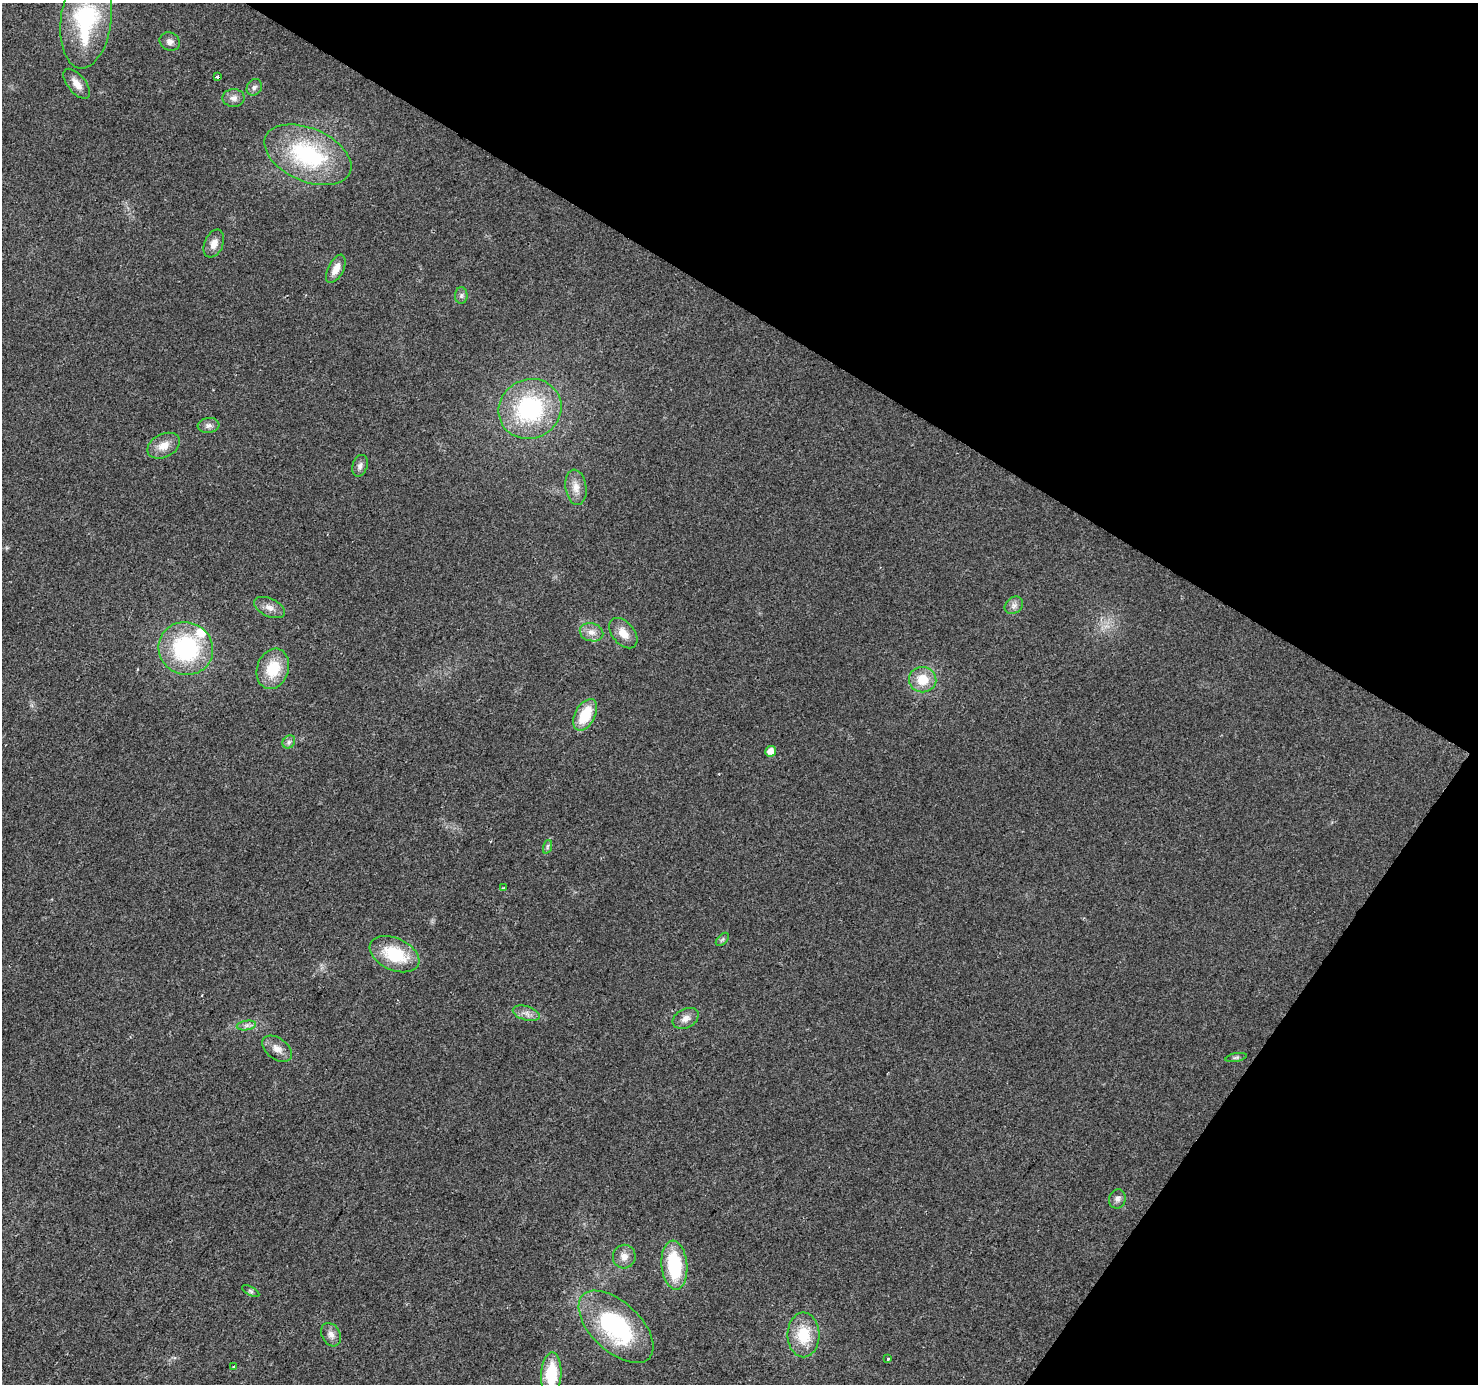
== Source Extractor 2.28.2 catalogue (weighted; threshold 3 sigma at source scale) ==
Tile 8 of 4 x 4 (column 4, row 2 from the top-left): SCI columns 4429-5904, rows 2954-4335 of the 5910 x 5972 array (HDU 1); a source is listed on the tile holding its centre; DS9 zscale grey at full resolution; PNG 1480 x 1386 px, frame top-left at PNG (2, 3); each listed source drawn as its Kron ellipse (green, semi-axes under 4 px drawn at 4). Shown black and unused: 30% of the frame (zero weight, under 2 of 3 exposures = <1% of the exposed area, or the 3 px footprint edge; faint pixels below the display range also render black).
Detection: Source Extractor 2.28.2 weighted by HDU 2 'WHT'; one run over the whole footprint, this tile lists its part. Background 0.0265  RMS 0.0062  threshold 0.0279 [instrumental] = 3 sigma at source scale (4.5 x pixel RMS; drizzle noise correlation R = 1.50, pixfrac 1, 0.0396/0.0396 arcsec/px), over >= 5 px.
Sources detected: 45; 1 inside a brighter listed object's ellipse — not listed separately; the other 44 listed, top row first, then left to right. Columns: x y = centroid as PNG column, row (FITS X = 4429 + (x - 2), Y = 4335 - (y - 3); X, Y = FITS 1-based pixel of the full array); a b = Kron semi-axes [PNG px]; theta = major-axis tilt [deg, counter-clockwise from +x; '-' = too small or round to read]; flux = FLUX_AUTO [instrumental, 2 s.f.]
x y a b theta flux
86 20 48 25 82 65
170 42 10 9 - 3
217 77 3 3 - 5.1
77 84 18 9 -51 5.8
254 87 9 7 54 2
234 98 11 9 0 3.4
308 155 46 26 -24 68
214 244 14 9 67 5.5
336 269 15 7 63 6.5
461 295 8 6 88 1.9
530 409 32 29 26 69
208 425 11 7 7 2.6
163 446 17 11 27 7.6
360 466 11 7 71 2.6
576 487 18 10 -81 6.4
1014 605 10 8 38 2.7
269 608 16 9 -24 4.7
591 632 12 9 -15 4.7
623 633 17 11 -50 7.7
186 648 27 26 - 67
273 669 20 15 72 20
923 680 13 12 - 13
585 715 17 10 62 21
289 742 7 6 - 1.8
771 751 5 5 - 5.3
547 847 7 4 72 1.1
503 888 3 2 - 0.64
722 939 8 5 45 1.3
394 954 26 16 -25 28
526 1013 14 7 -18 3.7
686 1018 14 9 29 4.5
246 1025 9 4 9 2.2
277 1049 17 10 -36 5.4
1236 1057 10 4 11 1.4
1117 1199 9 8 - 2.5
624 1257 12 11 - 4.9
674 1265 24 13 -85 37
251 1291 9 4 -27 1.1
616 1327 46 24 -43 75
331 1335 12 9 -61 3.8
803 1335 22 16 -89 21
888 1359 3 3 - 0.95
234 1367 3 3 - 2.8
551 1374 22 10 87 26
Isophote crosses this tile's border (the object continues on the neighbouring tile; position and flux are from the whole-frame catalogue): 2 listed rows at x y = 86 20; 551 1374